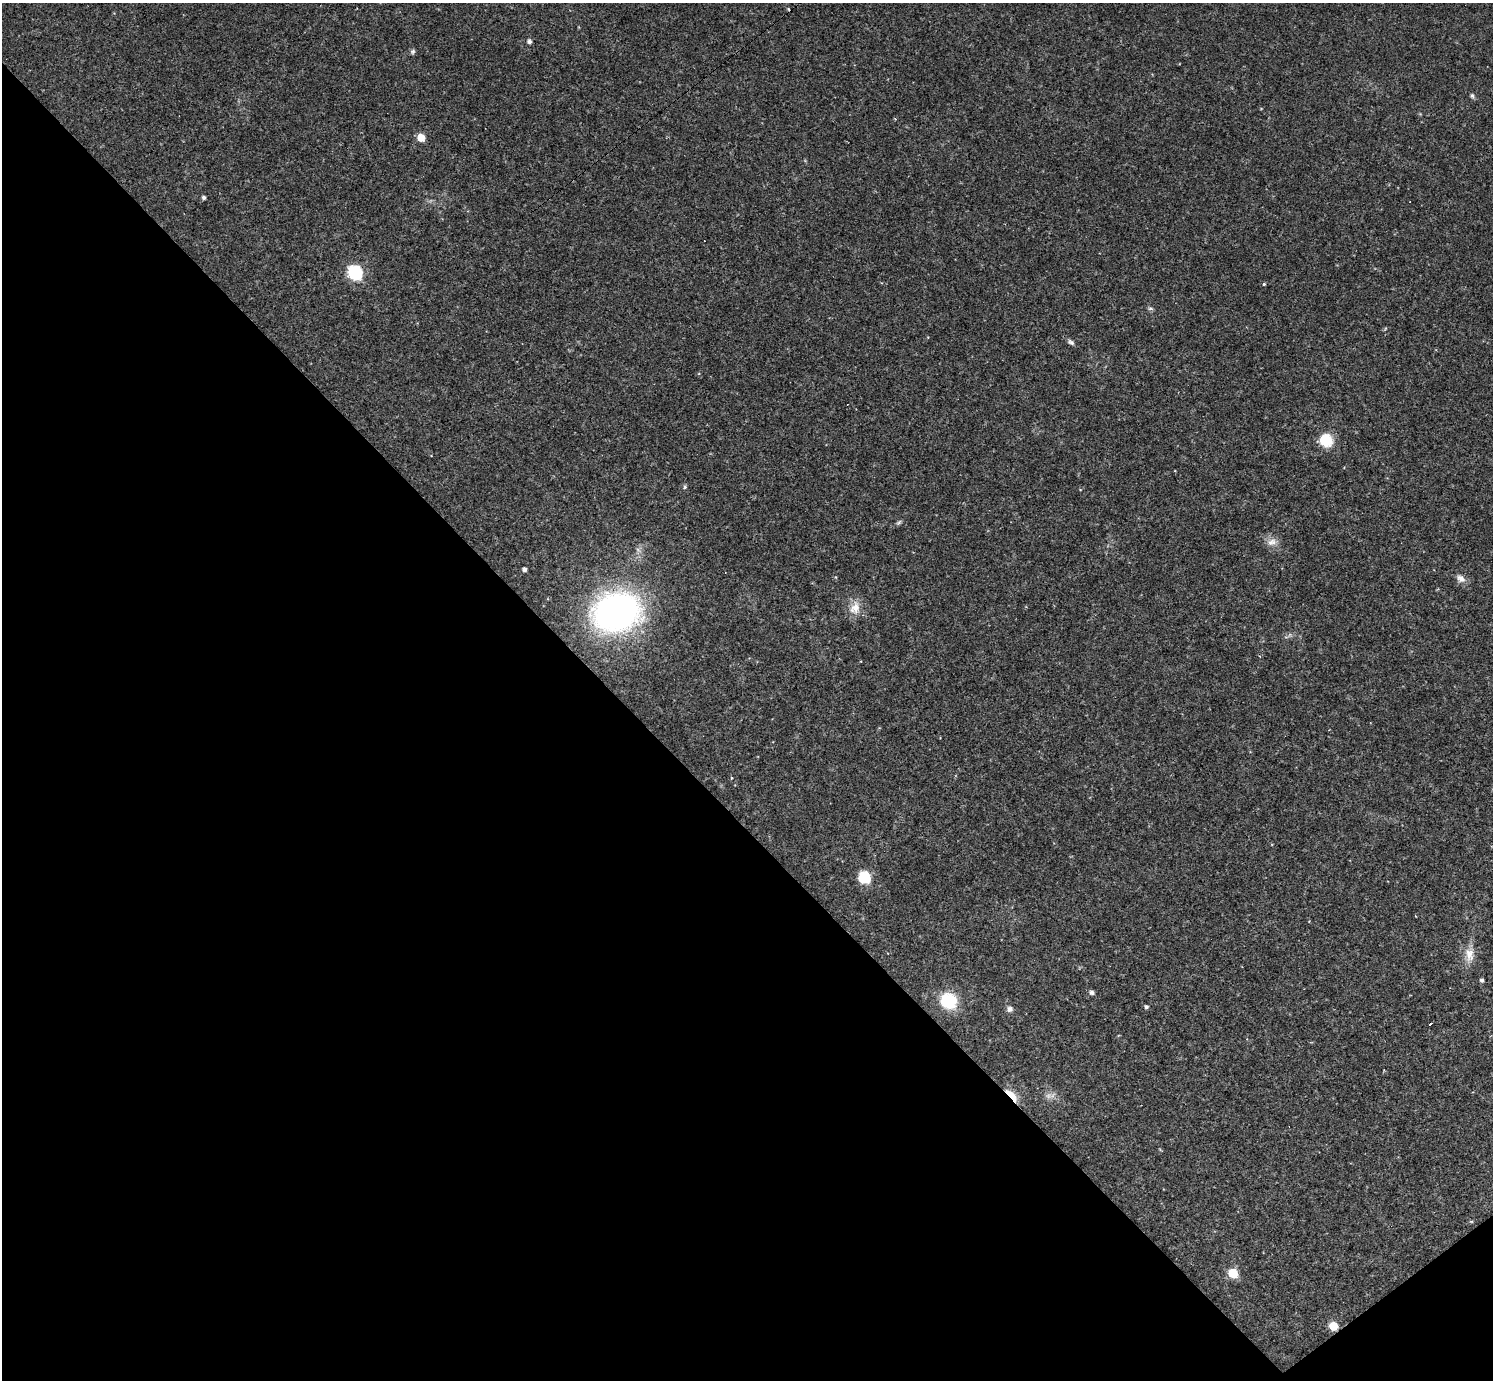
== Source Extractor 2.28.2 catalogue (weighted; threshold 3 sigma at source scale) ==
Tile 14 of 4 x 4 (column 2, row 4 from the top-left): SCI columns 1492-2982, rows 295-1672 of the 5963 x 5960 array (HDU 1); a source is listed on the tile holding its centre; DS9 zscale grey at full resolution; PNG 1495 x 1382 px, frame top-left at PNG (2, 3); no overlay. Shown black and unused: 42% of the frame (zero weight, under 2 of 3 exposures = <1% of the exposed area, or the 3 px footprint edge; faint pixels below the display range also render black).
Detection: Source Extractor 2.28.2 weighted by HDU 2 'WHT'; one run over the whole footprint, this tile lists its part. Background 0.0325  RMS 0.005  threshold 0.0225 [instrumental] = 3 sigma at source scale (4.5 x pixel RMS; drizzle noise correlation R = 1.50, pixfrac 1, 0.05/0.05 arcsec/px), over >= 5 px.
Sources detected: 30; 1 too faint to see at this stretch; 1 cosmic-ray / hot-pixel residue — not listed; the other 28 listed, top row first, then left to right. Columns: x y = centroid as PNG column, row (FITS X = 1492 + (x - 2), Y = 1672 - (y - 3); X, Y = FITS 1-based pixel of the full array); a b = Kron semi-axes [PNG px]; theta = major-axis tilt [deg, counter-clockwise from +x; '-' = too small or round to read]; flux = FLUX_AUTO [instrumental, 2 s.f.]
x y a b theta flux
529 41 5 5 - 1.6
413 51 7 6 - 1
1472 96 8 5 -70 1
421 137 7 6 - 6.7
204 197 4 4 - 1.2
355 272 8 7 - 51
1264 284 3 3 - 0.91
1150 308 8 5 -5 0.96
1071 342 9 6 -31 1.4
1326 440 14 13 - 13
685 487 5 5 - 0.98
899 522 8 5 41 0.96
1272 542 15 10 10 3.8
524 569 4 4 - 1.6
1460 578 13 9 -32 3
855 608 20 14 68 6.8
616 612 39 31 14 180
864 877 8 7 - 24
1469 954 21 12 -85 6.8
1482 980 5 4 - 1
1092 992 6 6 - 1.2
948 1001 10 9 - 36
1146 1007 5 4 - 1.2
1009 1009 8 7 - 1.8
1430 1024 4 3 - 89
1011 1095 19 6 -47 8.9
1233 1273 8 7 - 11
1333 1326 6 6 - 10
Overlapping masked pixels (flux is a lower limit): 2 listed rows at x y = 1011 1095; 1333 1326